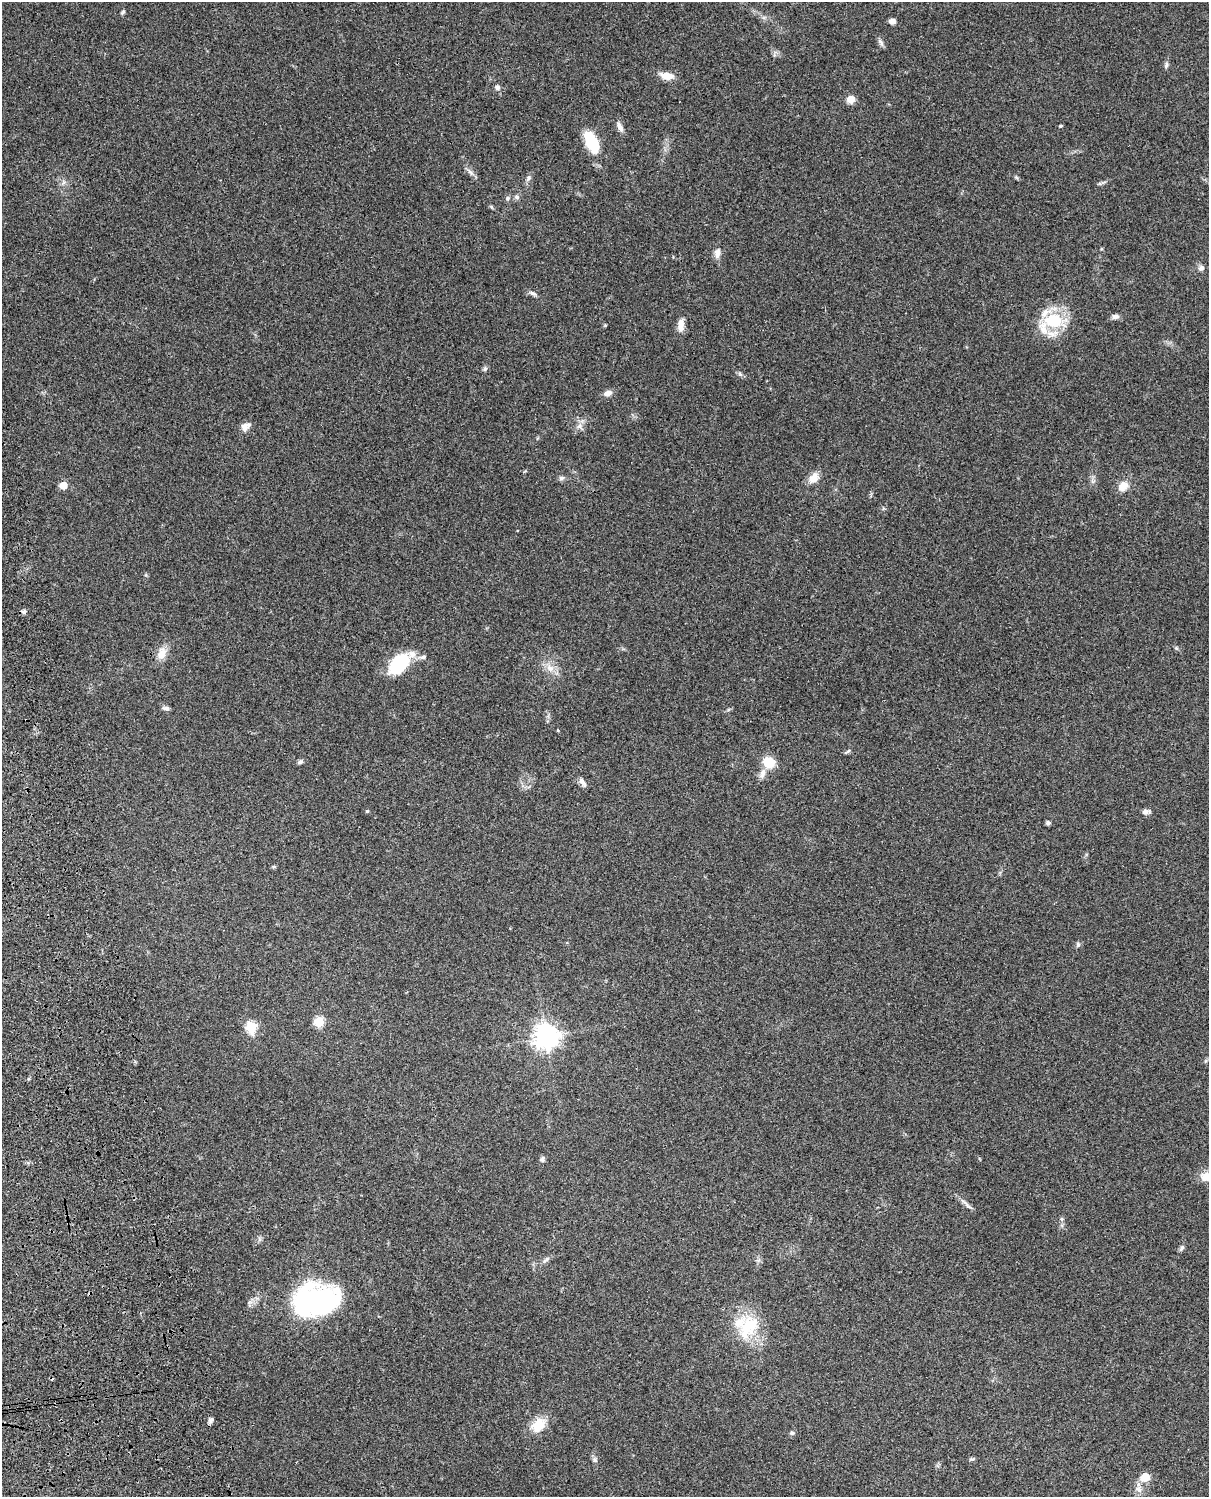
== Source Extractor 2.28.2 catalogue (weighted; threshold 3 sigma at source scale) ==
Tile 7 of 4 x 3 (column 3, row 2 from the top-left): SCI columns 2554-3760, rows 1772-3266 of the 5086 x 4924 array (HDU 1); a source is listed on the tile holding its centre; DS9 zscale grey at full resolution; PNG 1211 x 1499 px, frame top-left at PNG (2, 2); no overlay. Shown black and unused: <1% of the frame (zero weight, under 3 of 4 exposures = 6% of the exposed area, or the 3 px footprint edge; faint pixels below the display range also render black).
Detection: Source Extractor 2.28.2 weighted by HDU 2 'WHT'; one run over the whole footprint, this tile lists its part. Background 0.101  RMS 0.0064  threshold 0.0288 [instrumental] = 3 sigma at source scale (4.5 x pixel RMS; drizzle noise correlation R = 1.50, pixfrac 1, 0.05/0.05 arcsec/px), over >= 5 px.
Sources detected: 71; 2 inside a brighter object's white glare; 1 cosmic-ray / hot-pixel residue — not listed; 2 inside a brighter listed object's ellipse — not listed separately; the other 66 listed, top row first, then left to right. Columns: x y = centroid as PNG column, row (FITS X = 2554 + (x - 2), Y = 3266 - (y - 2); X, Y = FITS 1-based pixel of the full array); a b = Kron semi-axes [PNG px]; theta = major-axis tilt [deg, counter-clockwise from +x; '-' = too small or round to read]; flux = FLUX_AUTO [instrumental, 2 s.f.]
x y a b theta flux
123 12 8 4 36 0.93
892 21 6 5 - 3.3
881 42 10 6 -52 1.9
1166 65 10 5 72 1.4
667 76 15 7 -7 7.9
497 87 7 6 - 2
851 99 9 9 - 4.3
1060 126 4 3 - 0.63
620 127 14 6 -63 3.2
592 142 26 12 -63 22
470 172 9 3 -45 1.7
529 178 6 5 - 1.4
517 197 8 6 -16 1.6
507 198 6 5 - 1.1
492 207 6 4 -70 0.72
717 253 14 8 82 3.5
1201 268 8 7 - 2.1
532 293 12 5 -25 1.9
1115 316 9 6 2 2.4
1054 321 20 14 -1 31
681 325 15 7 87 5.3
1051 334 15 7 -4 5.7
485 369 6 5 - 1.2
740 374 6 5 - 1.2
608 393 9 6 13 3.5
244 426 12 9 81 3.9
580 427 13 5 -49 2.5
561 478 8 6 16 1.6
814 478 13 10 43 6.4
63 485 5 5 - 16
1123 486 13 10 40 6.9
24 612 7 6 - 1.5
1176 648 6 4 -45 0.89
162 654 16 10 77 6.5
423 657 10 6 16 2
399 663 23 14 48 35
550 668 10 8 -33 4.3
166 708 10 5 -8 1.6
558 730 4 3 - 0.52
847 752 9 3 35 0.93
300 762 7 5 25 1.4
769 762 10 10 - 14
763 773 14 7 72 3.6
582 782 12 6 -53 2.7
367 811 4 4 - 0.74
1145 812 9 6 9 2.2
1048 823 6 5 - 1.4
1078 944 7 5 88 1.2
319 1021 5 5 - 35
251 1027 6 5 - 42
546 1036 8 8 - 570
542 1159 8 5 81 1.5
1208 1176 22 11 16 8.9
967 1205 20 4 -45 2.6
1062 1219 6 5 - 1.1
1181 1248 9 5 54 1.4
546 1260 12 5 41 2
320 1303 47 43 -26 85
748 1327 36 21 60 28
211 1420 8 6 65 1.6
538 1425 22 15 49 11
792 1433 6 6 - 1.3
972 1459 7 5 17 1
595 1460 6 6 - 1.4
1145 1477 9 7 21 9.6
1139 1489 10 7 -61 3
Isophote crosses this tile's border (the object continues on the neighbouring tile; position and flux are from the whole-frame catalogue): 1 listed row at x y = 1208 1176